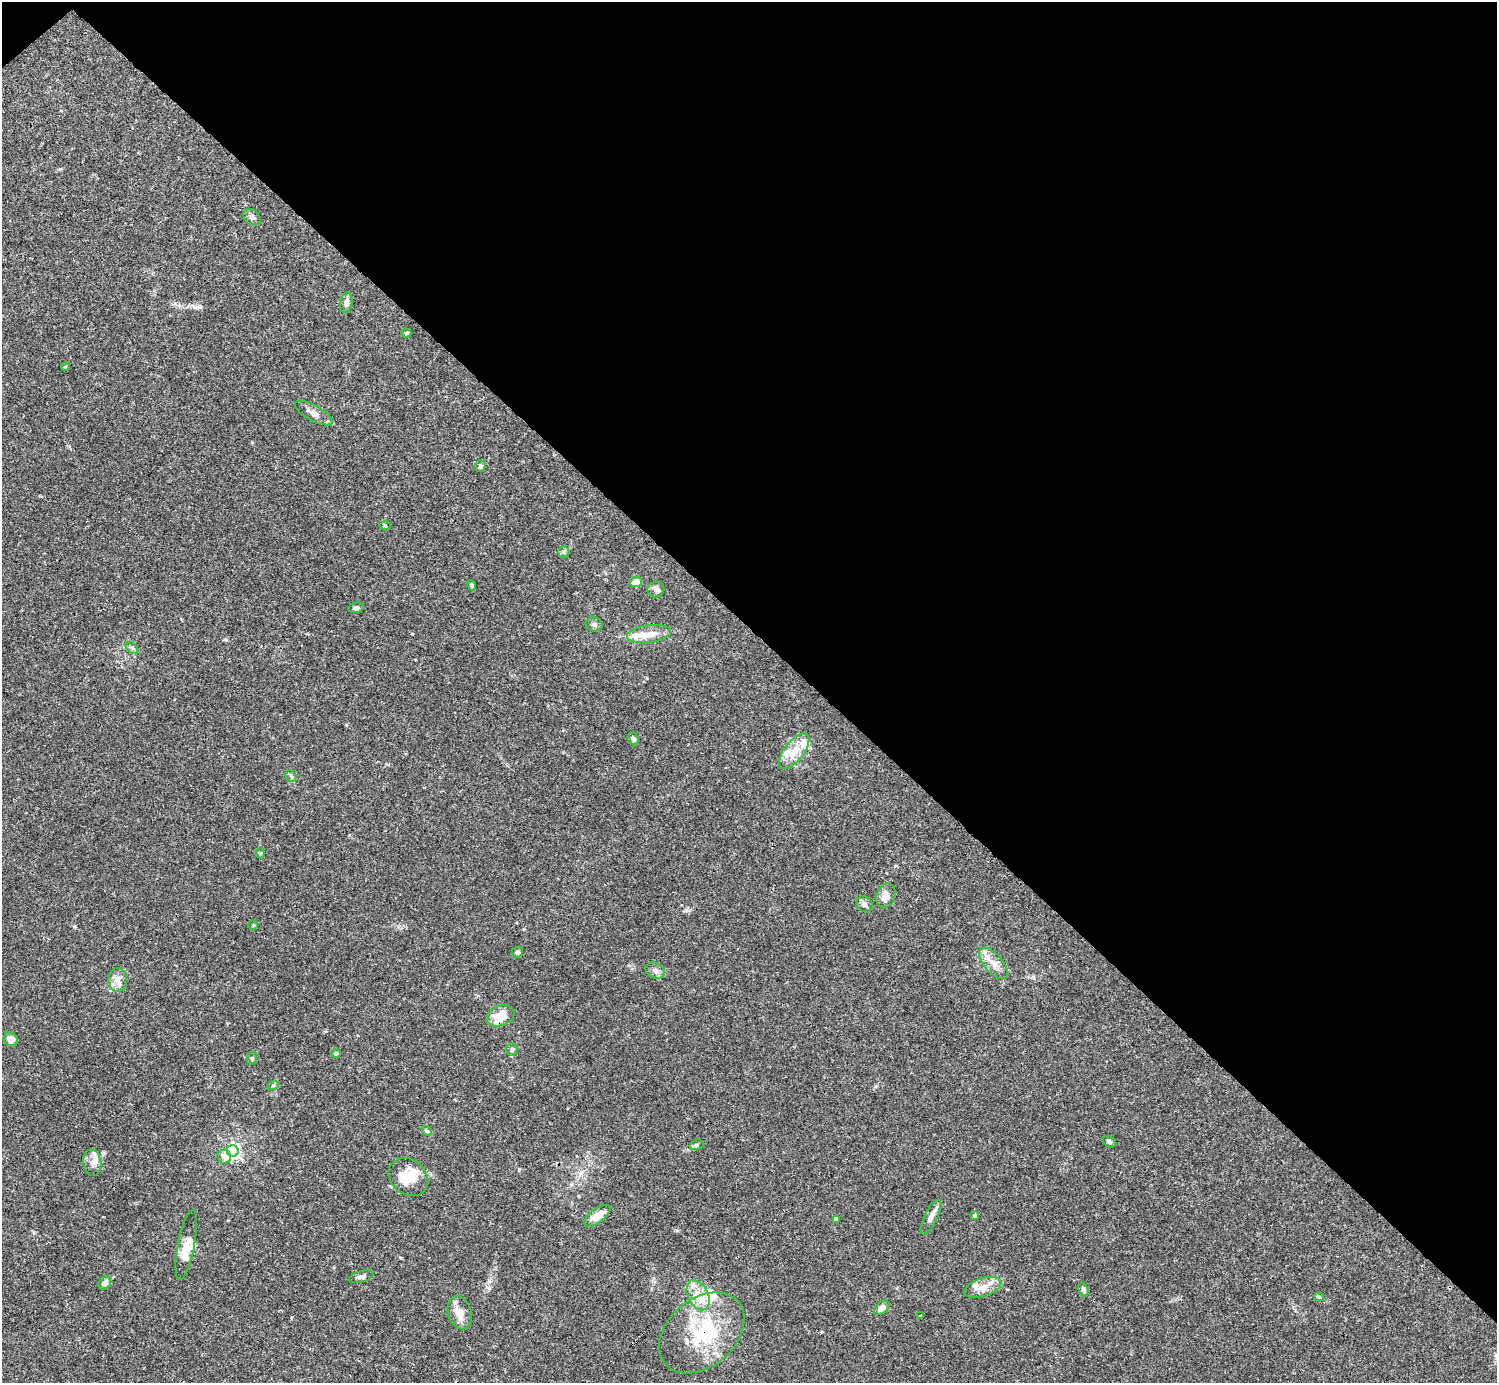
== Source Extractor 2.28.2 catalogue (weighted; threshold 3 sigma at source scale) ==
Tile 3 of 4 x 4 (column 3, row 1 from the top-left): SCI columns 2991-4485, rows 4302-5682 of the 5982 x 5981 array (HDU 1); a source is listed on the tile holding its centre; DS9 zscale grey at full resolution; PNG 1499 x 1385 px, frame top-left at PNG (2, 2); each listed source drawn as its Kron ellipse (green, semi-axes under 4 px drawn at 4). Shown black and unused: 46% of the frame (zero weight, under 3 of 4 exposures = <1% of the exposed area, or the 3 px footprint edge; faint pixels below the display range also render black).
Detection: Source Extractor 2.28.2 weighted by HDU 2 'WHT'; one run over the whole footprint, this tile lists its part. Background 0.0164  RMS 0.0022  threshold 0.00989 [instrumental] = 3 sigma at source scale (4.5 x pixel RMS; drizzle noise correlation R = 1.50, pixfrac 1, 0.05/0.05 arcsec/px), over >= 5 px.
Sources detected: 67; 2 inside a brighter object's white glare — neither listed nor drawn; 11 inside a brighter listed object's ellipse — not listed separately; the other 54 listed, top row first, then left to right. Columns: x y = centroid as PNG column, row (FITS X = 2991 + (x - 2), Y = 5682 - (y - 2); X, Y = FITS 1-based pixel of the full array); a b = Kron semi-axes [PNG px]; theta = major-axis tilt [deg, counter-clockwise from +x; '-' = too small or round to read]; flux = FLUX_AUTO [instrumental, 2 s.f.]
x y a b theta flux
252 217 9 7 -39 0.77
346 303 10 6 80 1.1
407 333 5 4 - 0.35
65 367 4 3 - 0.22
314 413 21 7 -29 1.7
480 466 6 5 - 0.54
385 526 5 3 - 0.21
564 552 6 5 - 0.44
636 582 6 5 - 3.2
472 585 5 4 - 0.42
656 590 8 8 - 0.74
356 608 8 5 11 0.62
594 624 8 7 - 0.61
649 634 22 9 7 2.7
132 648 7 4 -44 0.4
633 739 7 5 -56 0.57
794 751 21 9 52 3.5
291 776 6 5 - 0.37
260 853 5 3 - 0.24
886 896 13 9 69 1.9
865 904 9 7 -47 0.94
253 925 5 5 - 0.25
517 952 5 5 - 0.75
993 963 19 9 -49 2.4
655 971 10 7 -25 0.96
118 980 12 9 -88 1.4
500 1016 14 10 20 4
11 1039 7 6 - 1.6
512 1050 6 6 - 0.52
336 1053 5 4 - 0.41
252 1058 6 5 - 0.33
273 1085 6 3 20 0.27
427 1131 6 4 -43 0.33
1109 1142 7 5 -35 0.56
696 1145 7 5 16 0.43
233 1151 6 5 - 57
224 1157 7 7 - 1.6
92 1163 13 9 -83 1.4
408 1177 21 17 -39 4.5
975 1215 4 4 - 0.52
597 1216 15 7 38 2.5
931 1217 19 6 64 1.5
836 1219 4 4 - 1.1
186 1245 35 8 79 3.3
361 1277 13 5 15 0.74
105 1283 7 5 49 0.99
983 1287 19 9 18 2.3
1083 1289 7 5 -73 0.67
698 1295 16 10 -63 2.8
1319 1297 5 3 - 0.3
882 1308 9 6 39 1.2
460 1313 17 11 -73 2.9
920 1316 3 3 - 0.24
702 1333 48 34 41 17
Overlapping masked pixels (flux is a lower limit): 1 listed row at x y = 702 1333
Unlisted compact peaks at least as high as the median listed source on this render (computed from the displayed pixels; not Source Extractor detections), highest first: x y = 519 1169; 200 306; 489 1288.